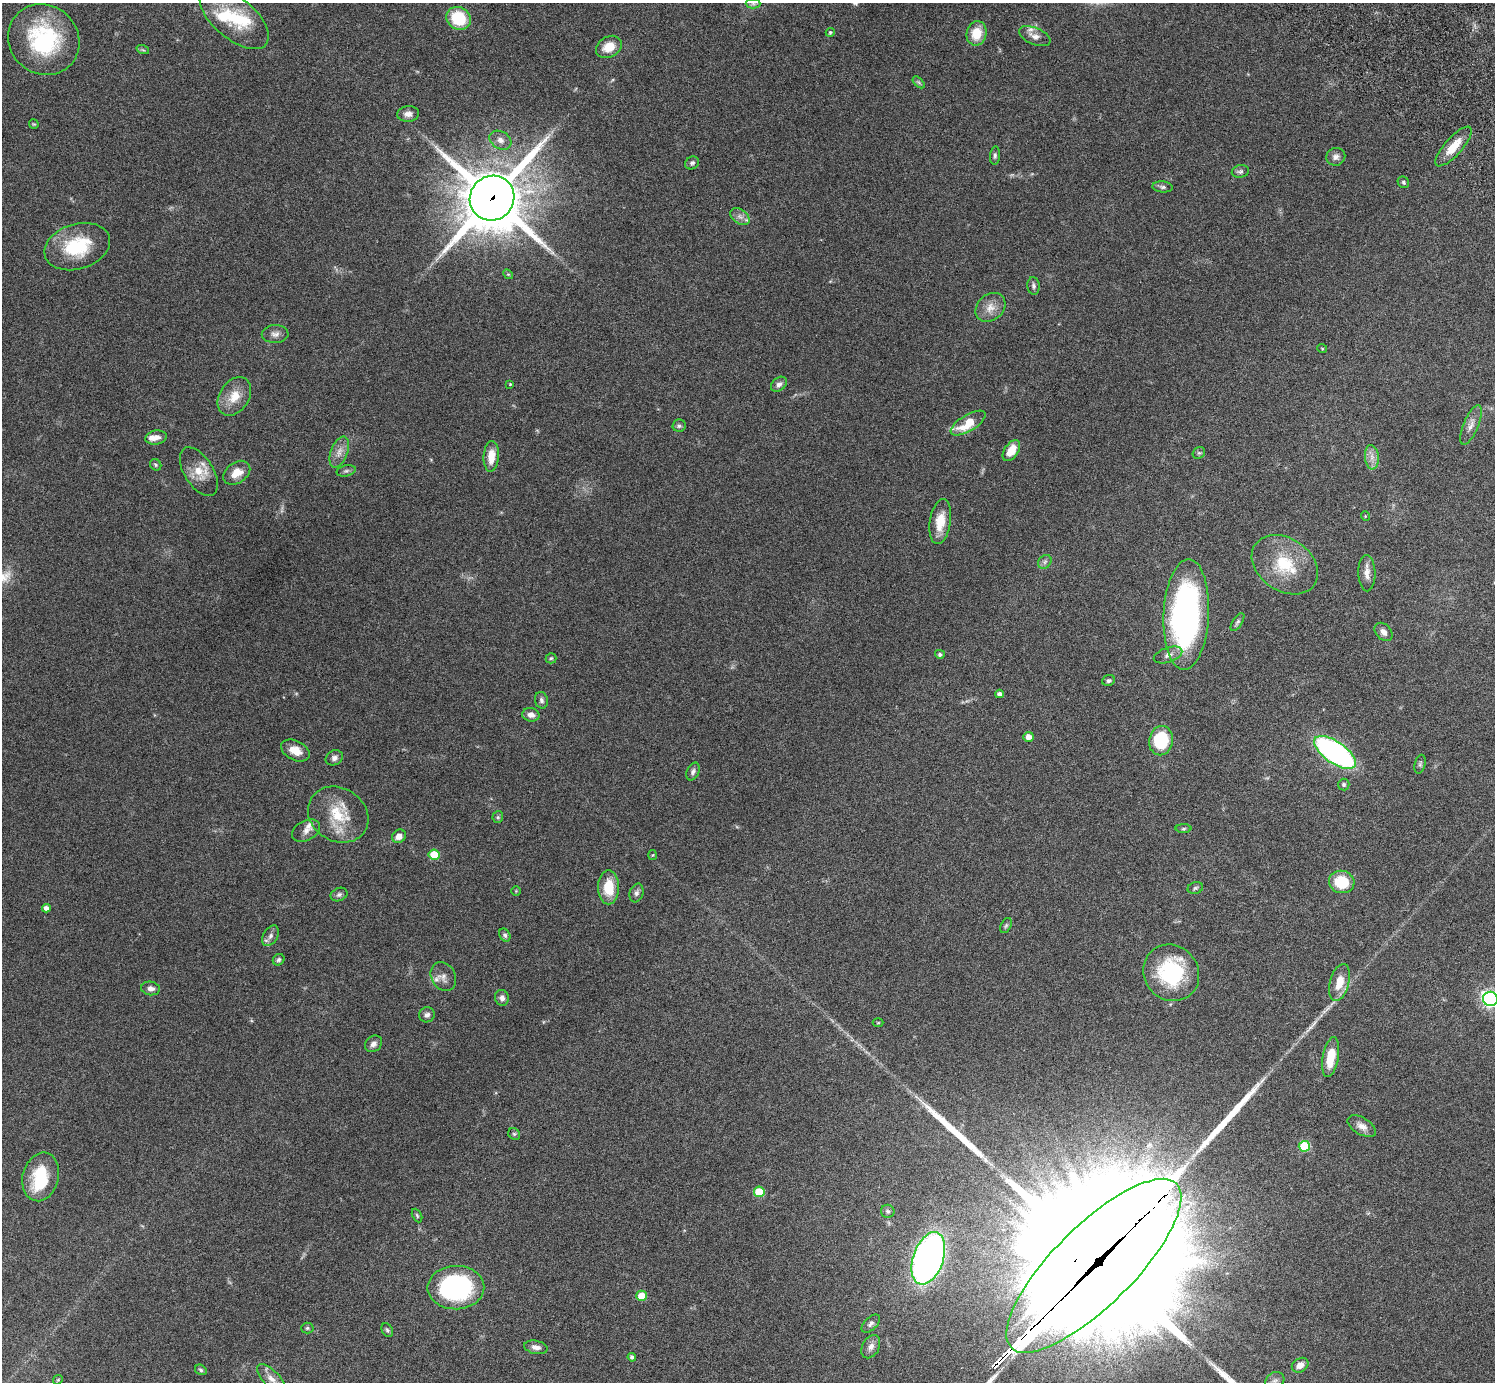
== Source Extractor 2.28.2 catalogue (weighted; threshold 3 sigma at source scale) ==
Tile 10 of 4 x 4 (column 2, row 3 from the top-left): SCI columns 1539-3031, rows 1726-3105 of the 6059 x 6069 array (HDU 1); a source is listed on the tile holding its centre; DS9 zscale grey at full resolution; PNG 1497 x 1384 px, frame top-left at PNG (2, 3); each listed source drawn as its Kron ellipse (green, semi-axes under 4 px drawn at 4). Shown black and unused: <1% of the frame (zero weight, under 3 of 6 exposures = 3% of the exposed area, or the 3 px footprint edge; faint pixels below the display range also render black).
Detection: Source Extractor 2.28.2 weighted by HDU 2 'WHT'; one run over the whole footprint, this tile lists its part. Background 0.0843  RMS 0.0046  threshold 0.0188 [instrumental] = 3 sigma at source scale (4.09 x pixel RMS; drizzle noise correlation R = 1.36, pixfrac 0.8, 0.05/0.05 arcsec/px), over >= 5 px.
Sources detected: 127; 3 inside a brighter object's white glare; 2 long thin detections or spike segments (spike, bleed or trail) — neither listed nor drawn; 5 inside a brighter listed object's ellipse — not listed separately; the other 117 listed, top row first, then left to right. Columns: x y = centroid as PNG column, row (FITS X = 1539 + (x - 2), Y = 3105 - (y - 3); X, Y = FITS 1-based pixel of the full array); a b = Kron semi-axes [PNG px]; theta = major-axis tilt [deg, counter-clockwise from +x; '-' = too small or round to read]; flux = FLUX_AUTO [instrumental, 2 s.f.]
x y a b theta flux
753 4 7 5 -1 1.2
234 18 41 20 -40 22
459 18 12 11 - 18
830 32 4 4 - 0.61
977 33 12 10 77 8.4
1035 36 17 8 -23 2.9
44 40 37 34 -42 42
609 47 13 10 28 6.4
143 50 6 4 -18 0.61
919 82 7 4 -45 0.64
408 114 11 7 4 2.3
34 124 5 4 - 0.46
500 140 12 8 -30 2.4
1453 147 25 8 48 7.1
995 156 9 5 85 0.94
1336 157 9 8 - 1.8
692 163 7 6 - 1
1240 171 8 6 12 1
1403 182 6 5 - 0.77
1163 187 10 5 -5 1.1
492 198 23 22 - 2800
740 217 11 7 -36 2.1
77 247 34 22 17 24
508 274 5 4 - 0.5
1033 286 9 6 -85 1.1
990 307 16 13 42 4.7
275 334 13 9 2 2.2
1322 348 5 3 - 0.34
510 384 3 3 - 0.39
779 384 9 6 41 1.7
234 396 21 14 58 7.5
968 423 20 8 31 12
1471 425 21 7 68 3.3
679 426 7 6 - 0.96
156 437 11 7 10 2.5
1011 451 12 7 56 7.2
339 452 16 8 70 3.3
1199 453 6 5 - 0.74
491 456 15 7 86 5.9
1372 457 12 7 -85 2.6
156 465 6 5 - 0.63
346 471 10 5 13 1.1
199 472 27 14 -58 7.6
237 473 15 10 34 5.1
1365 516 5 3 - 0.34
940 522 23 10 81 8.5
1045 562 7 6 - 1.2
1285 565 36 26 -34 20
1367 573 18 8 -89 3.5
1186 614 55 22 87 120
1237 622 10 4 56 0.98
1383 632 10 7 -46 2.4
940 654 5 4 - 0.99
1168 655 15 7 18 2.3
551 658 5 5 - 0.64
1108 680 6 5 - 0.94
999 694 4 4 - 1.6
541 700 8 6 -76 1.3
531 715 8 7 - 2.4
1028 737 5 5 - 2.7
1161 741 15 12 79 23
295 751 15 9 -27 5.1
1335 752 24 10 -35 120
334 758 9 7 26 1.6
1420 764 9 5 75 0.92
693 771 9 6 65 1.3
1344 784 6 5 - 0.73
338 815 31 26 -32 17
498 817 6 5 - 0.69
1184 829 8 4 1 0.69
306 831 15 10 28 2.9
399 836 7 6 - 2.7
434 855 5 5 - 10
653 855 5 3 - 0.41
1342 882 13 11 -13 14
609 887 17 10 -90 11
1195 888 8 5 17 0.89
516 891 5 4 - 0.36
636 893 9 6 72 1.4
339 894 9 6 24 1.2
46 908 4 4 - 2.1
1006 926 8 5 63 0.8
505 935 7 5 -60 0.97
270 936 11 7 58 1.8
279 960 6 5 - 0.88
1171 973 29 27 -48 35
443 977 15 12 -60 2.9
1340 982 19 9 74 7.3
151 988 9 6 -9 2
502 998 8 7 - 1.7
1490 999 7 7 - 150
427 1015 8 7 - 1.5
878 1023 5 3 - 0.38
373 1044 9 7 40 1.9
1331 1057 20 8 80 10
1362 1126 16 8 -31 2.8
514 1134 6 5 - 0.68
1304 1146 6 5 - 25
41 1177 25 18 75 19
759 1192 5 5 - 13
888 1211 7 6 - 0.9
417 1215 7 4 -64 0.62
928 1258 27 15 71 200
1094 1266 116 40 45 42000
456 1288 28 22 1 61
642 1296 5 5 - 8.7
871 1324 11 6 45 1.4
307 1328 6 5 - 0.69
387 1330 7 5 -61 0.8
536 1347 12 6 -12 2.4
871 1347 12 8 62 2.4
632 1357 4 4 - 1.2
1300 1365 9 6 34 3.4
201 1370 6 5 - 0.75
271 1379 19 8 -46 3.5
58 1380 5 4 - 0.5
1275 1381 10 8 38 1.7
Overlapping masked pixels (flux is a lower limit): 2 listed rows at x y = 492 198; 1094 1266
Isophote crosses this tile's border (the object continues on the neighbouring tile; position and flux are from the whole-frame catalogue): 4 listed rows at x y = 1490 999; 1094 1266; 271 1379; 1275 1381